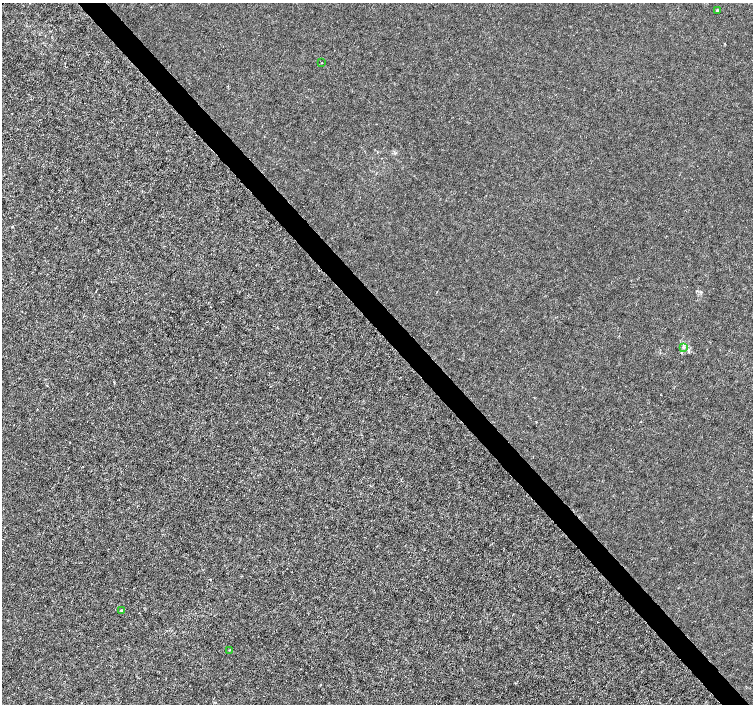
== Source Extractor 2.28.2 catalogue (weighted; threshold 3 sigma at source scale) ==
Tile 6 of 4 x 4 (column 2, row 2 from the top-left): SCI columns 1508-3008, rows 3020-4423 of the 6011 x 5972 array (HDU 1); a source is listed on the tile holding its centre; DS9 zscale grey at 2 x 2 block average (1 PNG px = mean of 2 x 2 image px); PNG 755 x 706 px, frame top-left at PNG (2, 3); each listed source drawn as its Kron ellipse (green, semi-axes under 4 px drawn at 4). Shown black and unused: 4% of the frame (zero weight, under 3 of 4 exposures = <1% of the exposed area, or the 3 px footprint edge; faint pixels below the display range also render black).
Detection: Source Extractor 2.28.2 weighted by HDU 2 'WHT'; one run over the whole footprint, this tile lists its part. Background -2.35e-04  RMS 0.0012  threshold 0.00539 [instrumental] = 3 sigma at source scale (4.5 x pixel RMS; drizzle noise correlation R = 1.50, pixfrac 1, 0.0396/0.0396 arcsec/px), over >= 5 px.
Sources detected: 5; all 5 listed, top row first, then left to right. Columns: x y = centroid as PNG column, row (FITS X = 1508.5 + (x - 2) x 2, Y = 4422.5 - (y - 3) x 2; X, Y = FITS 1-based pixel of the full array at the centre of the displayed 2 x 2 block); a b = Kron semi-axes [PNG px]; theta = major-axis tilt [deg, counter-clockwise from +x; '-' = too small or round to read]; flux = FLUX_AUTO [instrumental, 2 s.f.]
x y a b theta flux
717 10 4 3 - 0.26
322 63 2 2 - 0.31
683 347 4 4 - 0.54
121 611 3 2 - 0.25
229 650 2 2 - 0.14